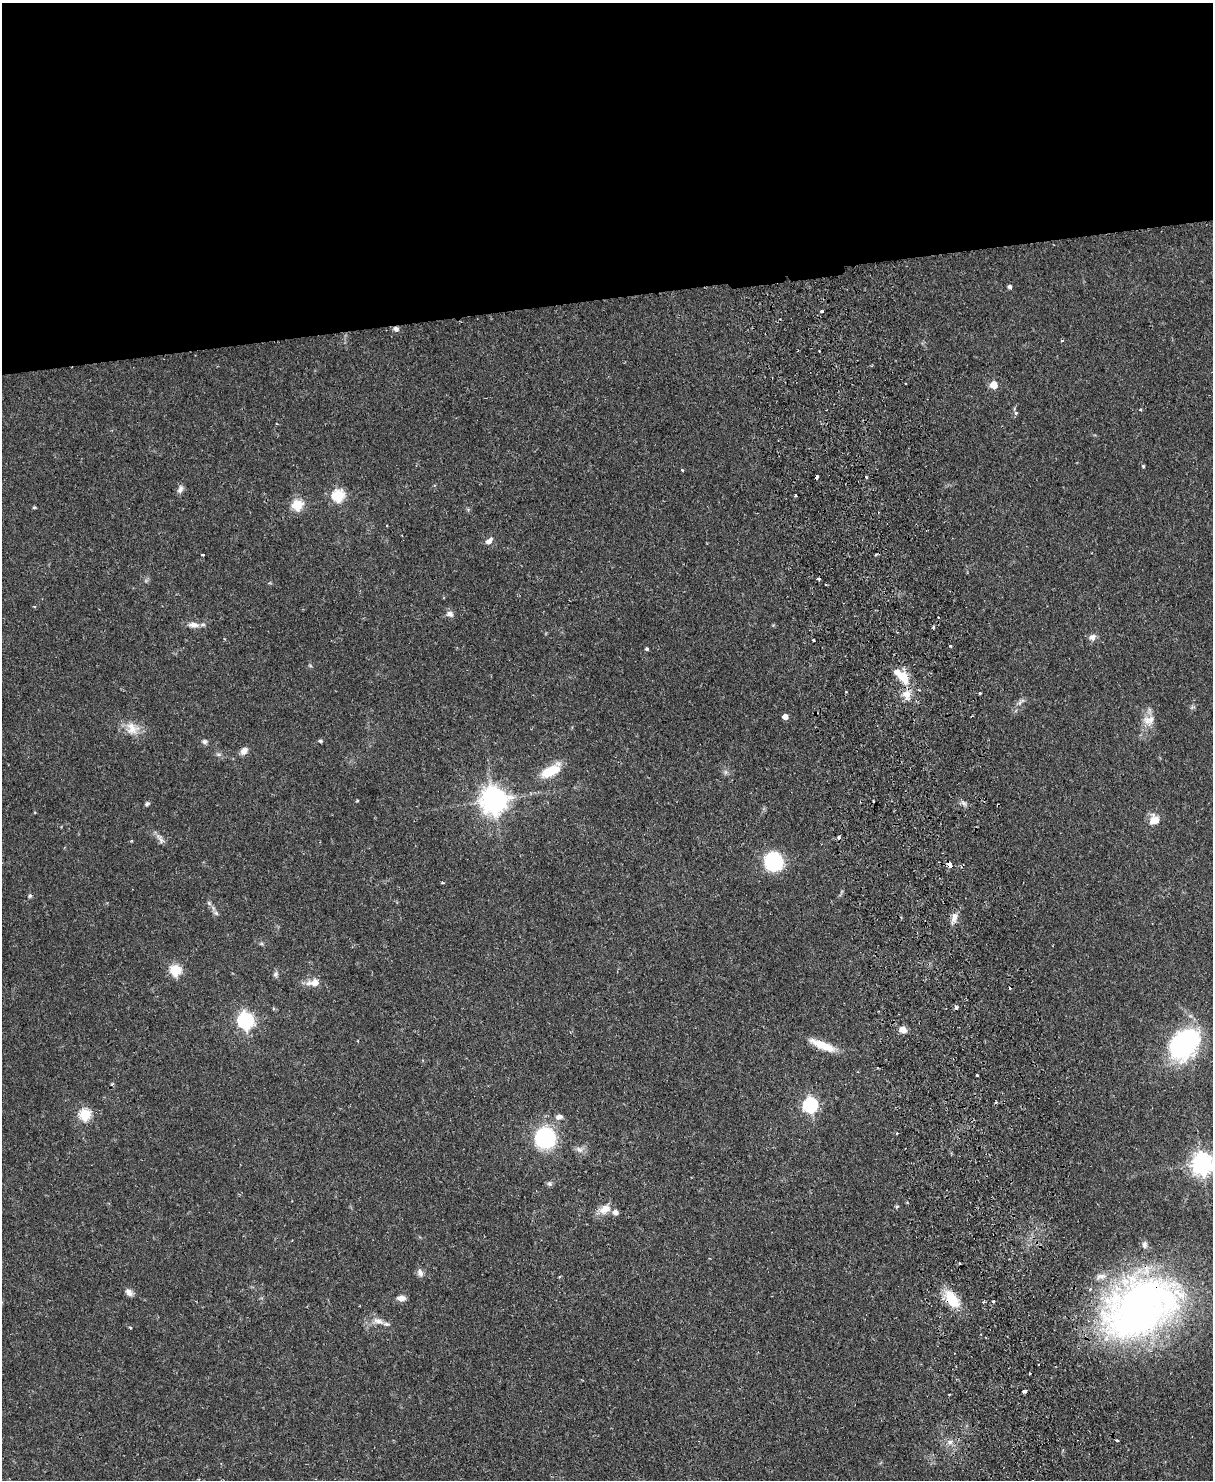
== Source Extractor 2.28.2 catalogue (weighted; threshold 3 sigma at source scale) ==
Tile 2 of 4 x 3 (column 2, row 1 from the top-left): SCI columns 1268-2478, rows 3219-4696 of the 4958 x 4848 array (HDU 1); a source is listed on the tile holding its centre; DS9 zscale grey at full resolution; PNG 1215 x 1482 px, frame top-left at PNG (2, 3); no overlay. Shown black and unused: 20% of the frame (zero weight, under 2 of 3 exposures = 3% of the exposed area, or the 3 px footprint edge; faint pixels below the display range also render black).
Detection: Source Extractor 2.28.2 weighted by HDU 2 'WHT'; one run over the whole footprint, this tile lists its part. Background 0.0581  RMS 0.0056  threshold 0.025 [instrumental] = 3 sigma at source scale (4.5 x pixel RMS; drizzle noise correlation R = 1.50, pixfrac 1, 0.05/0.05 arcsec/px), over >= 5 px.
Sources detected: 102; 2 inside a brighter object's white glare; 13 cosmic-ray / hot-pixel residue — not listed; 5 inside a brighter listed object's ellipse — not listed separately; the other 82 listed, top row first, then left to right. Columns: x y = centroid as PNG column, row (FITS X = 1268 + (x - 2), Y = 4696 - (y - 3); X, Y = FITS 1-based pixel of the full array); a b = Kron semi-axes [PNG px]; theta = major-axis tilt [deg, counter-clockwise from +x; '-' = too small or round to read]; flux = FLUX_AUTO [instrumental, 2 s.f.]
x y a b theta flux
1009 287 5 4 - 1.5
821 311 3 3 - 2
396 329 6 6 - 1.8
1062 340 3 3 - 0.77
819 351 2 2 - 0.46
994 385 5 5 - 12
1140 409 4 3 - 0.58
1016 413 5 5 - 1
1143 466 4 4 - 0.65
682 470 3 3 - 0.67
866 477 3 2 - 1.9
180 489 11 6 64 2.2
338 496 6 6 - 48
795 496 3 3 - 2.1
297 505 6 5 - 39
34 507 4 3 - 0.71
489 541 11 6 44 2.6
202 555 3 2 - 0.7
34 606 4 3 - 0.62
450 614 9 7 -28 2.5
193 625 16 7 -3 3.9
934 628 3 3 - 1.7
1092 637 10 8 21 2.7
814 640 3 3 - 1.7
647 649 4 4 - 0.89
903 676 18 11 -55 12
980 693 3 3 - 1.7
906 694 13 11 -70 6.3
1020 703 8 5 71 1.7
785 717 5 4 - 4.5
1149 720 18 13 14 6.5
132 728 20 17 -37 8.9
205 741 7 6 - 1.5
320 741 4 4 - 1.1
244 751 11 8 48 2.9
218 754 7 4 -18 1
551 771 23 10 30 16
725 772 7 4 90 1.2
357 800 3 3 - 0.55
494 800 9 8 - 640
963 803 7 4 -71 1.3
147 804 6 5 - 1.1
1154 820 12 11 - 6.7
160 838 17 6 -59 2.5
773 862 13 13 - 50
949 864 6 4 -55 4
442 882 4 3 - 0.53
30 896 6 4 68 0.81
209 903 7 4 -45 1.2
216 913 7 4 -45 1.3
954 917 13 7 71 3.6
175 970 6 5 - 44
276 974 8 6 65 1.5
315 983 10 9 - 4.1
956 1007 4 3 - 2.9
245 1021 7 6 - 160
903 1030 10 8 -27 3.3
823 1045 31 8 -23 12
1178 1052 49 25 9 41
977 1075 3 2 - 0.57
810 1105 7 6 - 110
85 1114 6 6 - 45
559 1117 11 7 8 2.3
897 1133 4 3 - 0.57
545 1138 17 16 - 53
579 1149 12 7 -31 2.6
1202 1164 8 7 - 380
549 1184 7 7 - 1.2
896 1206 5 5 - 0.9
605 1209 17 11 28 5.8
420 1273 11 8 -66 2.3
560 1277 4 3 - 0.67
129 1292 11 7 -48 2.5
401 1298 10 6 -3 3.1
952 1299 19 10 -52 18
993 1301 3 3 - 1
1140 1308 92 62 28 260
378 1321 18 8 -18 4.7
130 1328 4 3 - 0.66
1025 1390 5 3 - 4.5
949 1394 3 2 - 1.1
950 1442 7 6 - 2.8
Overlapping masked pixels (flux is a lower limit): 4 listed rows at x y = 396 329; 949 864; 952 1299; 1140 1308
Isophote crosses this tile's border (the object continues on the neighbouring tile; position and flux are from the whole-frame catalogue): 1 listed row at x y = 1202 1164